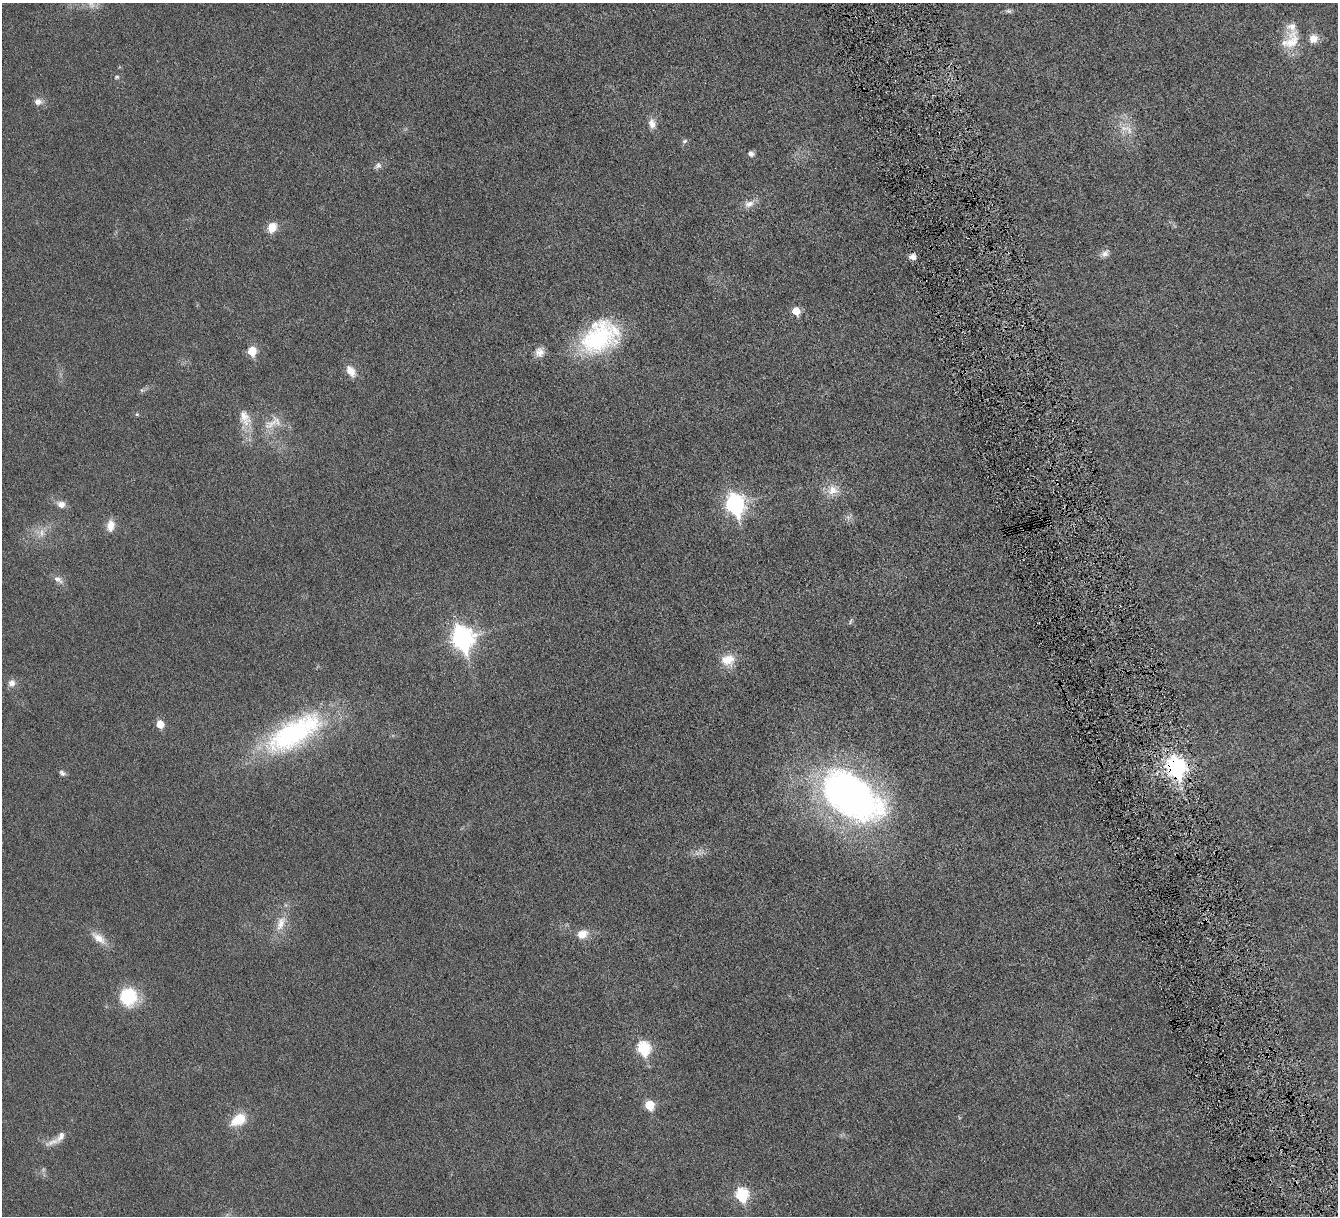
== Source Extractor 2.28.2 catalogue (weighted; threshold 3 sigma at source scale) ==
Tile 6 of 4 x 4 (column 2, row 2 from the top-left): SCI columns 1343-2678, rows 2713-3926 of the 5353 x 5300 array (HDU 1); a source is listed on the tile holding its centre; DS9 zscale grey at full resolution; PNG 1340 x 1218 px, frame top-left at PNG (2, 3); no overlay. Shown black and unused: <1% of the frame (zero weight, under 4 of 8 exposures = <1% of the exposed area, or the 3 px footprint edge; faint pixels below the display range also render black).
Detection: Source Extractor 2.28.2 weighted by HDU 2 'WHT'; one run over the whole footprint, this tile lists its part. Background 0.0252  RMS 0.0048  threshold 0.0198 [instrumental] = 3 sigma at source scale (4.09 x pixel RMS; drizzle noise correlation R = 1.36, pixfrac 0.8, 0.05/0.05 arcsec/px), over >= 5 px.
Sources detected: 52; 1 cosmic-ray / hot-pixel residue — not listed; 3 inside a brighter listed object's ellipse — not listed separately; the other 48 listed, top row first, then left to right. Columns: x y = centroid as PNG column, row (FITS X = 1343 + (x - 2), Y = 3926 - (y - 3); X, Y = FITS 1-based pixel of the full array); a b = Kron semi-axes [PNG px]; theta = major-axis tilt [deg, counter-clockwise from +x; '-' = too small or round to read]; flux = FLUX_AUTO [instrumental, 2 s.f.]
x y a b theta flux
1009 11 8 5 -25 0.98
1313 39 11 11 - 4
1292 42 27 18 64 11
117 77 7 4 27 0.74
38 102 9 8 - 2.5
652 123 13 9 -72 3.3
1124 128 20 7 2 4.1
685 141 8 5 27 0.92
751 154 5 5 - 2.1
378 165 9 8 - 1.6
749 204 14 9 16 3.3
272 227 13 10 66 4.9
1105 253 12 8 39 2.1
913 257 6 6 - 2.7
796 311 5 5 - 9.7
600 337 49 33 33 49
252 351 6 5 - 15
539 352 14 11 62 3.6
351 371 15 9 -55 4.6
142 390 6 5 - 0.8
137 414 5 5 - 0.59
245 418 24 14 -69 7.3
271 424 25 10 31 6.6
833 490 16 13 5 5.8
61 504 12 9 -22 3
735 504 9 7 -73 170
110 526 15 9 82 4.5
41 533 14 9 71 3.7
58 579 15 8 -33 2.4
850 621 9 3 78 0.63
462 638 10 8 -71 250
728 660 19 15 7 7.1
12 683 10 9 - 2.6
160 724 5 5 - 8.7
293 733 76 30 31 78
1176 767 9 7 -70 200
62 773 9 6 -35 1.3
852 796 81 46 -36 180
698 853 17 6 6 2.4
281 923 24 11 68 6.8
582 934 12 10 31 5.1
98 938 25 10 -38 5.5
128 997 23 21 -84 17
644 1048 7 6 - 49
649 1105 6 6 - 15
238 1120 20 13 32 10
53 1142 25 7 19 3.7
742 1195 7 6 - 46
Overlapping masked pixels (flux is a lower limit): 1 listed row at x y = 1176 767